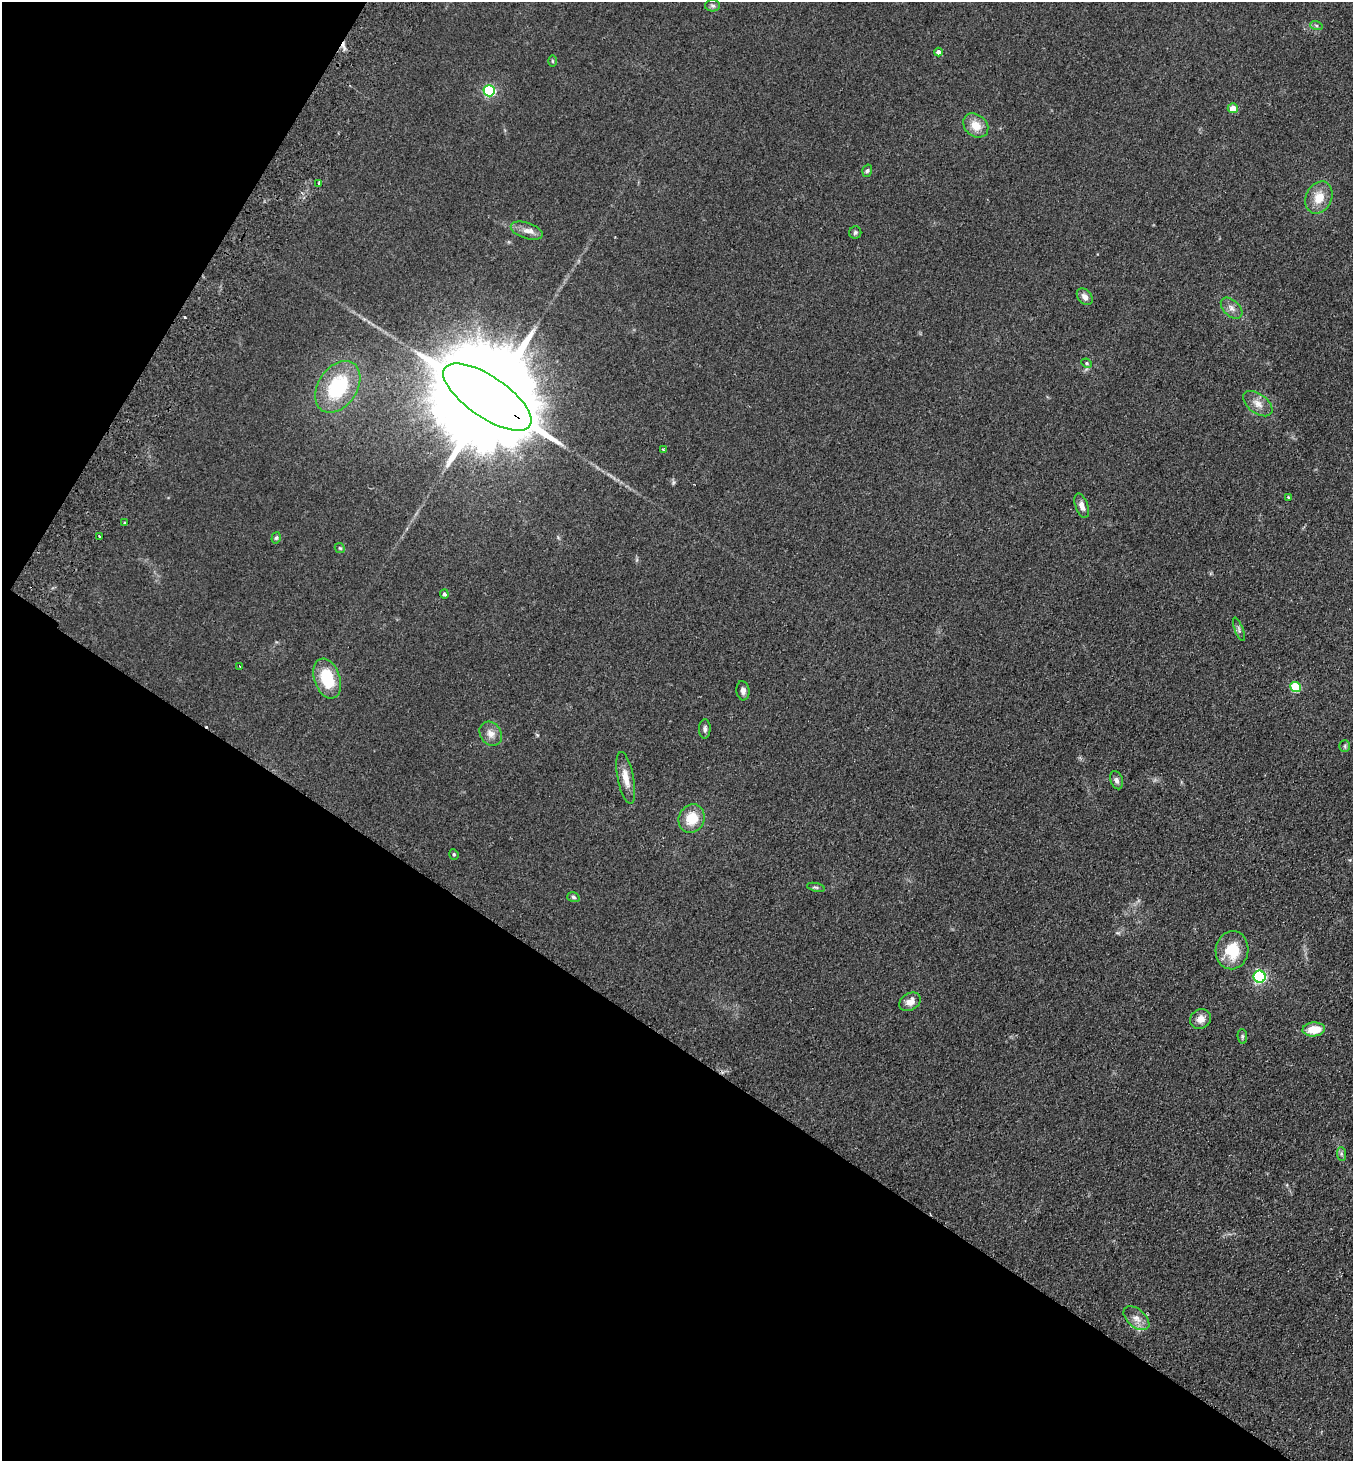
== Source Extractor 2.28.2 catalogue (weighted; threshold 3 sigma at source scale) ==
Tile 9 of 4 x 4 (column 1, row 3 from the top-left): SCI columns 202-1552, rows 1494-2952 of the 5946 x 5905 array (HDU 1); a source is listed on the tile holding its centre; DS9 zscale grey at full resolution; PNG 1355 x 1463 px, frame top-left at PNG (2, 2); each listed source drawn as its Kron ellipse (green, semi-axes under 4 px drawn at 4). Shown black and unused: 34% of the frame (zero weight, under 2 of 3 exposures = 3% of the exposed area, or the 3 px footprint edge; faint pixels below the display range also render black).
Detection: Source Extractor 2.28.2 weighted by HDU 2 'WHT'; one run over the whole footprint, this tile lists its part. Background 0.0927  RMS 0.0099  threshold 0.0445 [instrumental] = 3 sigma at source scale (4.5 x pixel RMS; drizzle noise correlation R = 1.50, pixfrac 1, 0.05/0.05 arcsec/px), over >= 5 px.
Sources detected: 51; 3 cosmic-ray / hot-pixel residue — neither listed nor drawn; the other 48 listed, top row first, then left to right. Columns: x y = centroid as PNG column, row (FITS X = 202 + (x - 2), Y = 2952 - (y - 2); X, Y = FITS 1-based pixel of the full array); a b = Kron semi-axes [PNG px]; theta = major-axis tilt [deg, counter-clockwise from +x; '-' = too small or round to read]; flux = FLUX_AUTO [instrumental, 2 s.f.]
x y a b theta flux
713 6 7 5 0 2.3
1316 25 6 4 -19 1.6
938 52 4 4 - 5
552 61 5 3 - 1
489 91 6 5 - 120
1233 108 5 5 - 10
976 125 14 10 -40 14
867 171 6 4 72 1.7
319 183 4 3 - 5.1
1319 198 17 13 64 17
527 231 17 8 -18 7.5
855 232 6 6 - 2.1
1085 297 9 6 -50 5.4
1232 308 13 7 -44 5.5
1087 363 5 4 - 1.5
338 387 28 19 56 69
487 397 51 20 -34 43000
1258 404 17 9 -37 8.8
663 450 3 3 - 1.2
1288 497 3 3 - 1.3
1082 506 13 6 -70 5.7
124 523 3 3 - 1.5
100 536 3 3 - 2.3
276 538 6 4 73 1.6
340 548 5 4 - 1.2
444 594 4 4 - 2.6
1239 629 12 4 -69 2.2
240 666 4 3 - 3.2
327 678 20 13 -71 39
1295 687 5 5 - 56
743 691 9 6 -83 4.2
705 729 9 6 89 3
491 734 13 10 -54 7.9
1345 746 6 5 - 1.7
626 778 26 8 -79 12
1117 780 9 6 -70 3.3
692 818 14 12 63 22
454 854 5 4 - 1.3
816 887 9 3 -13 1.6
573 897 6 4 -18 1.7
1232 950 19 16 82 30
1260 977 6 6 - 160
910 1002 11 8 29 7.8
1200 1019 10 9 - 7.8
1314 1029 11 7 4 19
1242 1036 7 4 -85 1.6
1341 1154 7 4 -88 1.9
1136 1318 15 8 -40 7.9
Overlapping masked pixels (flux is a lower limit): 1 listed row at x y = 487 397